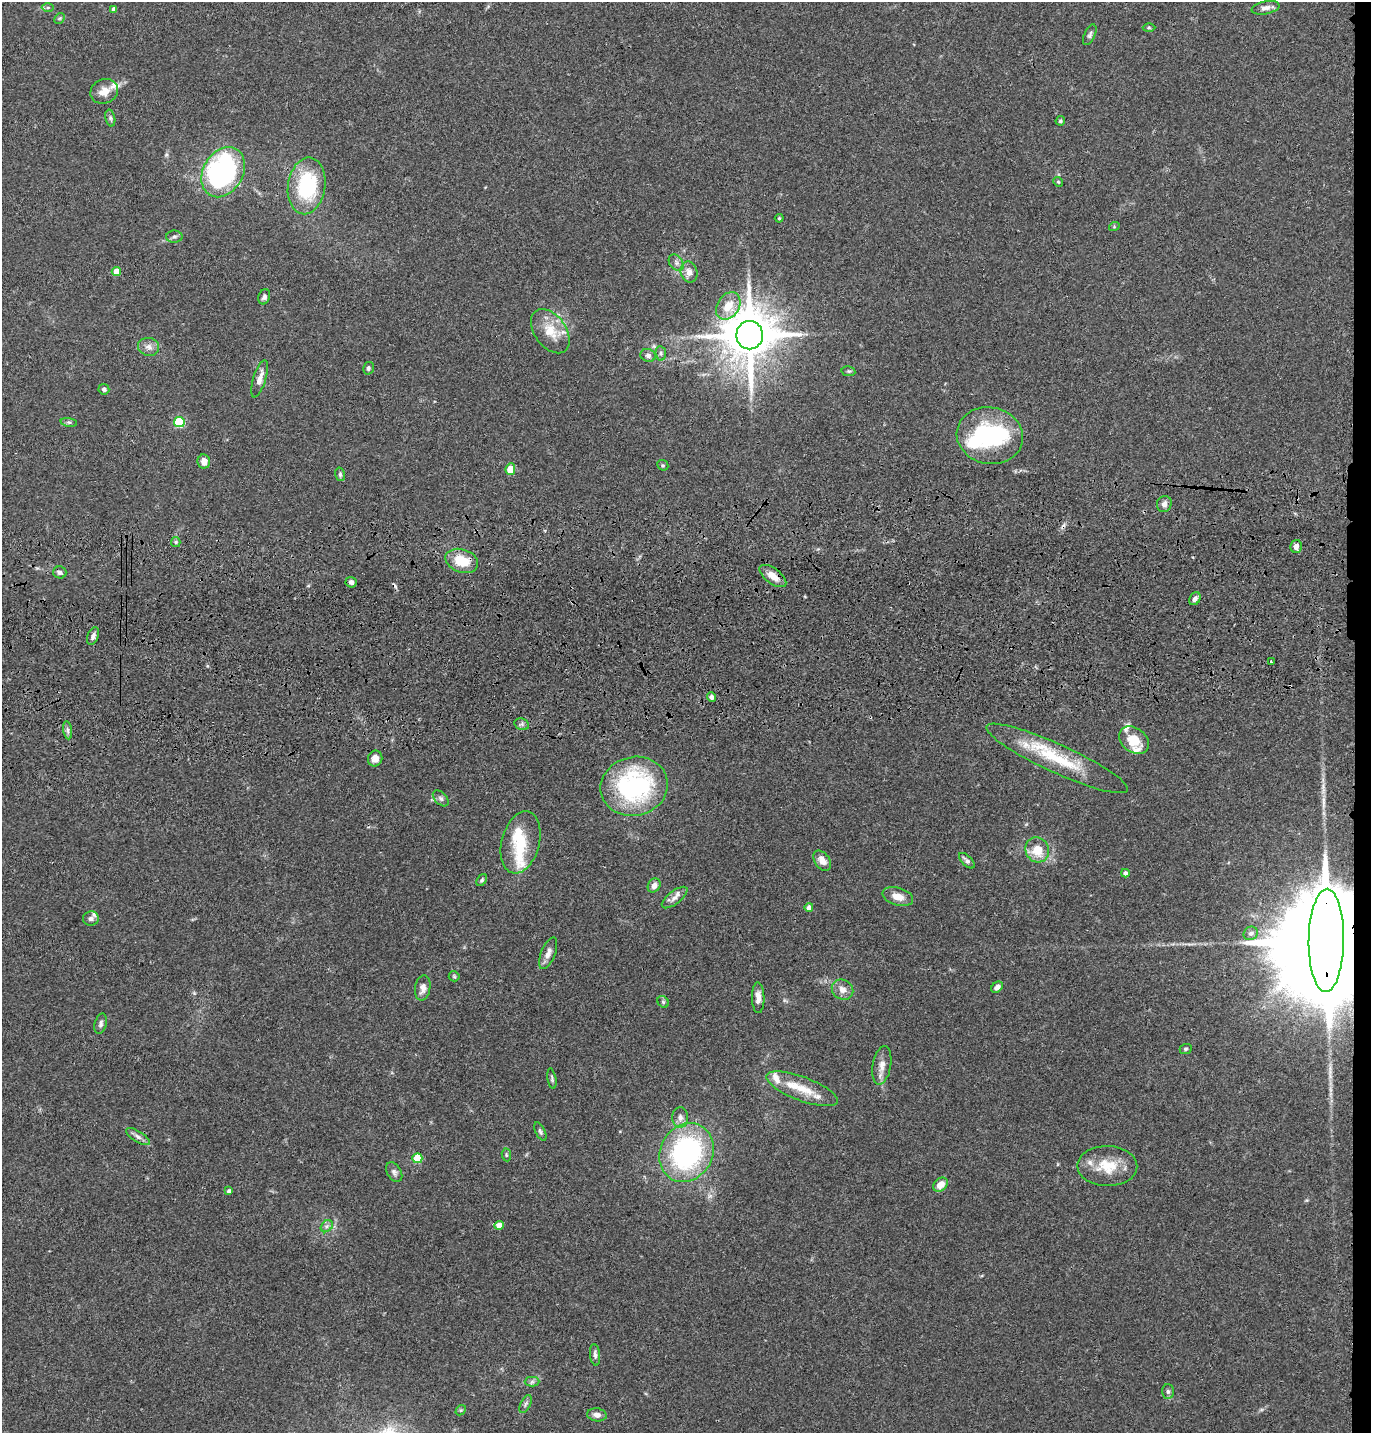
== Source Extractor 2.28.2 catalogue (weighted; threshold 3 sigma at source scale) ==
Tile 6 of 3 x 3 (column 3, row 2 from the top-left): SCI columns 2859-4227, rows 1549-2979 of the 4349 x 4527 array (HDU 1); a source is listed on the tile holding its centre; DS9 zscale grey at full resolution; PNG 1373 x 1435 px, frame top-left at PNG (2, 2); each listed source drawn as its Kron ellipse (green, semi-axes under 4 px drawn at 4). Shown black and unused: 2% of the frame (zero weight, under 3 of 4 exposures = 6% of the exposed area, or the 3 px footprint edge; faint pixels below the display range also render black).
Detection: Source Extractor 2.28.2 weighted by HDU 2 'WHT'; one run over the whole footprint, this tile lists its part. Background 0.0829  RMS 0.0061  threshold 0.0276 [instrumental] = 3 sigma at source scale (4.5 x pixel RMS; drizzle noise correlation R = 1.50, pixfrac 1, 0.05/0.05 arcsec/px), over >= 5 px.
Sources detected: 110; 3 inside a brighter object's white glare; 2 cosmic-ray / hot-pixel residue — neither listed nor drawn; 8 inside a brighter listed object's ellipse — not listed separately; the other 97 listed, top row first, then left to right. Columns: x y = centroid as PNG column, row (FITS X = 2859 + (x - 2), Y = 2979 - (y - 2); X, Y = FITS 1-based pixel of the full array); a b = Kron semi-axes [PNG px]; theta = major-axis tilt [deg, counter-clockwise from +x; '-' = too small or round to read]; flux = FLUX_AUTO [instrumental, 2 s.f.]
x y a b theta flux
48 8 6 4 1 1
1265 8 14 6 11 3.4
114 9 4 4 - 2.1
60 18 6 4 44 0.91
1149 27 6 4 -1 0.84
1090 35 11 5 65 1.6
104 91 14 12 23 7
110 118 8 4 -77 1.3
1060 121 5 4 - 1.1
223 172 27 20 60 120
1058 182 5 4 - 0.77
307 186 28 18 81 50
779 218 4 4 - 0.63
1114 227 5 3 - 0.6
174 237 8 6 0 1.5
676 263 9 6 -51 2.3
116 271 4 4 - 9.2
689 272 10 8 -77 4.1
264 297 8 5 69 1.7
728 306 15 11 57 11
550 331 25 15 -54 14
750 335 14 13 - 3500
149 347 11 9 -14 3.4
661 353 7 5 -84 1.5
648 355 8 6 -15 2
368 368 6 5 - 1.4
848 371 7 5 -10 0.93
260 379 19 6 73 5.3
104 389 5 5 - 1.6
69 422 8 4 -8 1.2
179 422 5 5 - 49
990 436 33 28 -11 61
204 461 7 6 - 4.6
663 465 6 5 - 0.92
510 469 6 5 - 14
340 474 7 5 -76 1.1
1164 504 8 7 - 2.7
176 542 5 4 - 0.87
1296 546 6 5 - 3.1
462 561 17 11 -19 17
60 572 6 6 - 1.9
773 576 15 7 -37 6.6
351 582 5 5 - 2.5
1195 599 7 5 60 2.6
93 636 9 5 68 2.2
1271 662 3 3 - 1.7
711 697 5 4 - 2.3
522 724 7 5 -20 1.5
68 730 9 4 -81 1.7
1134 740 16 12 -39 13
375 758 8 7 - 4.1
1057 758 77 14 -25 37
634 786 34 29 14 99
441 798 9 6 -45 1.7
521 842 32 19 75 24
1037 850 13 11 -65 12
822 861 11 7 -54 4.9
967 861 10 5 -44 2
1125 873 4 4 - 1.9
482 880 6 4 54 1.1
654 885 7 6 - 3.3
898 896 16 9 -16 6.5
675 898 15 6 38 3.3
809 907 4 4 - 3.5
91 919 8 7 - 2.8
1251 933 7 6 - 1.8
1326 940 51 17 89 36000
548 953 17 7 68 4
454 976 5 5 - 0.88
997 987 6 5 - 3.1
423 988 12 7 81 4.1
842 990 11 9 -33 4.7
758 998 15 6 -89 4.1
663 1002 6 5 - 1.1
101 1024 10 6 75 1.8
1186 1049 6 4 23 0.92
882 1065 19 9 80 5.4
552 1079 10 3 -80 1.1
802 1089 38 12 -20 15
680 1117 10 8 -88 3.2
540 1131 10 4 -63 1.3
138 1137 13 5 -33 2.5
686 1153 30 26 61 120
506 1155 6 4 -83 0.92
417 1158 5 5 - 23
1107 1166 30 20 -1 18
394 1172 10 7 -58 2
940 1185 8 6 45 6.9
229 1191 4 4 - 1.6
499 1225 4 4 - 5.8
327 1226 7 5 45 1.6
595 1355 11 5 -83 1.9
532 1382 7 4 1 1.5
1168 1391 7 6 - 1.4
526 1404 9 5 63 1.5
461 1410 6 4 42 0.88
597 1415 10 6 -8 3.3
Overlapping masked pixels (flux is a lower limit): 3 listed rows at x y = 773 576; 1326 940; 686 1153